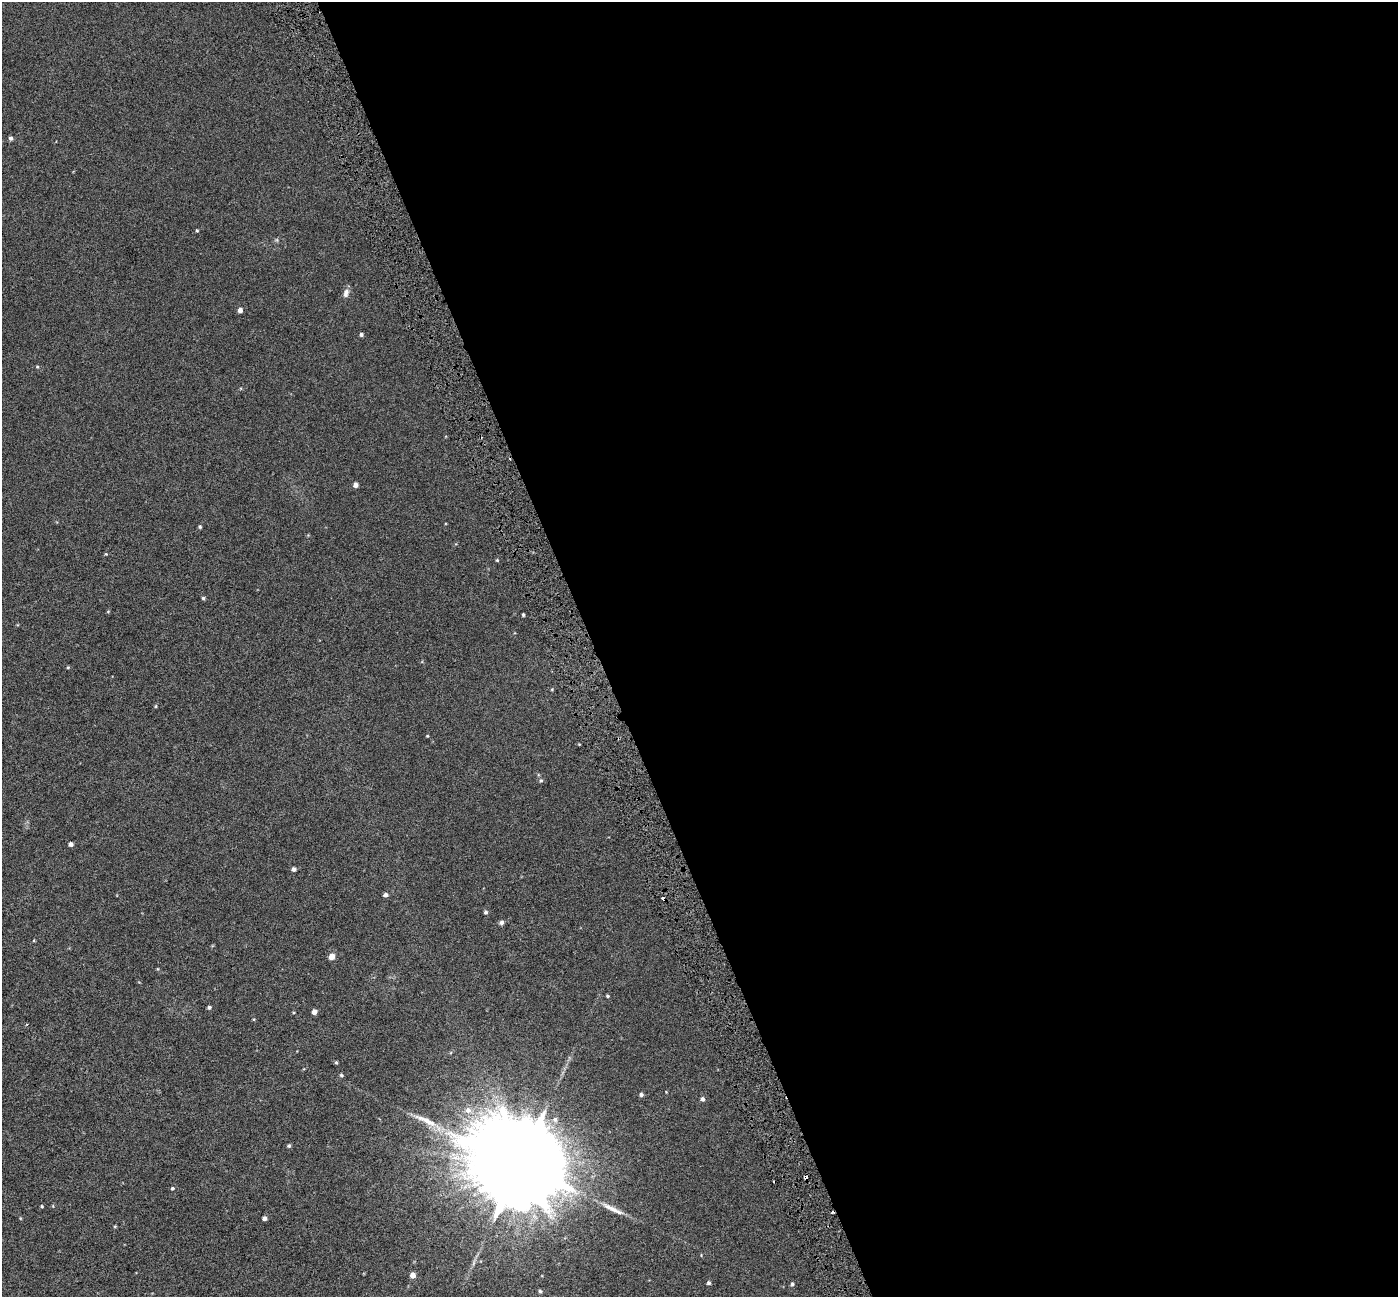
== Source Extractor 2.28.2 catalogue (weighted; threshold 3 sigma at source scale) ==
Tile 8 of 4 x 4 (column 4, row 2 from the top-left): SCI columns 4193-5588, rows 2732-4026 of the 5589 x 5407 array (HDU 1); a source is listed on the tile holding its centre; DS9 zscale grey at full resolution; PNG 1400 x 1299 px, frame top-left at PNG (2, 2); no overlay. Shown black and unused: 58% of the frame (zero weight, under 3 of 6 exposures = <1% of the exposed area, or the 3 px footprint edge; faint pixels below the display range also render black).
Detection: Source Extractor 2.28.2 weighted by HDU 2 'WHT'; one run over the whole footprint, this tile lists its part. Background 6.72e-04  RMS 0.0026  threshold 0.0105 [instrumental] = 3 sigma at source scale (4.09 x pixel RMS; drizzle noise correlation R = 1.36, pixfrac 0.8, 0.0396/0.0396 arcsec/px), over >= 5 px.
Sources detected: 46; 2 cosmic-ray / hot-pixel residue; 1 long thin detection or spike segment (spike, bleed or trail) — not listed; the other 43 listed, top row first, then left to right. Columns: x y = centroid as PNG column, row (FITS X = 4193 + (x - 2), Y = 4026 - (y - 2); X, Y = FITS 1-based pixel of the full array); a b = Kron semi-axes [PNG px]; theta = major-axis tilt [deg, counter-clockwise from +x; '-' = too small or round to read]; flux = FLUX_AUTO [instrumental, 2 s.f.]
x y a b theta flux
11 138 5 5 - 0.54
197 230 4 3 - 0.23
346 293 11 6 74 1.1
240 310 4 4 - 1.1
361 334 4 4 - 0.44
355 485 4 4 - 1.1
200 527 5 4 - 0.3
497 560 4 4 - 0.22
203 598 4 4 - 0.33
108 611 5 3 - 0.19
523 615 3 3 - 0.29
68 667 5 3 - 0.2
156 706 5 3 - 0.21
427 736 3 2 - 0.18
541 780 6 5 - 0.36
71 844 4 4 - 0.71
293 869 5 4 - 0.62
386 895 5 4 - 0.6
486 912 5 4 - 0.44
502 922 5 5 - 0.69
332 956 5 5 - 2.4
607 996 4 3 - 0.29
209 1007 4 4 - 0.44
314 1012 4 4 - 1.3
336 1062 4 4 - 0.28
341 1075 5 4 - 0.34
641 1095 5 4 - 0.5
702 1099 5 5 - 0.65
468 1110 8 8 - 1.4
555 1119 7 7 - 0.77
426 1120 41 8 -25 4.4
289 1146 4 4 - 0.38
519 1164 26 23 -14 6500
805 1178 4 3 - 0.93
172 1188 5 4 - 0.31
42 1206 4 3 - 0.21
264 1218 4 4 - 0.81
115 1226 5 3 - 0.2
474 1263 10 3 69 0.6
413 1275 5 5 - 1.5
709 1283 5 5 - 0.4
792 1284 5 4 - 0.38
540 1291 5 5 - 0.41
Overlapping masked pixels (flux is a lower limit): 1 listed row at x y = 805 1178